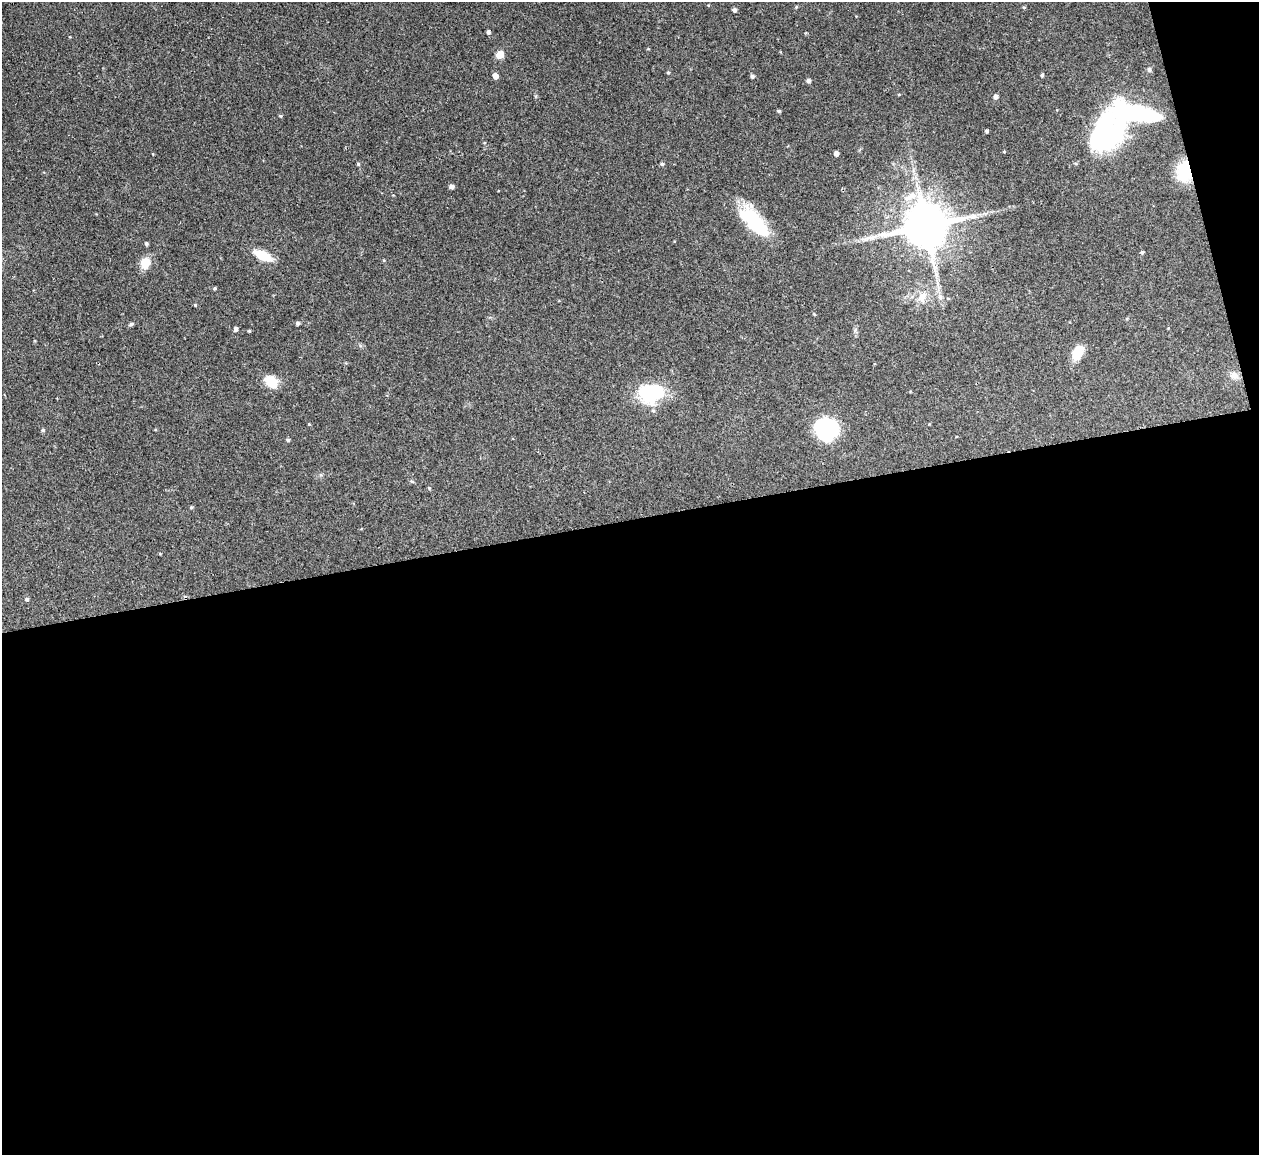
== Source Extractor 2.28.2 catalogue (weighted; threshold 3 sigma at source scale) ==
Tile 16 of 4 x 4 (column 4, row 4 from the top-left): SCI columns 3773-5029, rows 146-1298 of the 5086 x 5028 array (HDU 1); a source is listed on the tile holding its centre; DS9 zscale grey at full resolution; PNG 1261 x 1157 px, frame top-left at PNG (2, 2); no overlay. Shown black and unused: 57% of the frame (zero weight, under 2 of 3 exposures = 3% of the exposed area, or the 3 px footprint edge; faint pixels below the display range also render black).
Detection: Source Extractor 2.28.2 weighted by HDU 2 'WHT'; one run over the whole footprint, this tile lists its part. Background 0.0754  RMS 0.0089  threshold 0.0402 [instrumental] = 3 sigma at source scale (4.5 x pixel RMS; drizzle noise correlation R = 1.50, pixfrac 1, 0.05/0.05 arcsec/px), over >= 5 px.
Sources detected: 50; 3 inside a brighter object's white glare — not listed; the other 47 listed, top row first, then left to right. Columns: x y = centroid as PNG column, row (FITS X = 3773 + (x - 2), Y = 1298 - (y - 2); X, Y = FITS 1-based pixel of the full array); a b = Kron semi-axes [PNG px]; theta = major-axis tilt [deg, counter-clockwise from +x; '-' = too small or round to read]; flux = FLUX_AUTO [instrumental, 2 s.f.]
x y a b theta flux
1024 7 5 3 - 0.88
734 10 5 4 - 2
488 32 4 4 - 1.6
500 55 8 7 - 8
1149 69 6 5 - 2
668 72 4 4 - 0.97
1042 75 4 4 - 1.3
495 76 5 4 - 6.6
752 76 4 4 - 1.9
808 80 4 4 - 2.4
996 96 5 5 - 2.7
779 111 4 3 - 1.2
1137 113 47 17 -5 140
280 116 5 3 - 0.91
987 131 4 3 - 1.4
1107 139 57 32 63 92
1004 152 4 3 - 0.7
836 153 4 4 - 4
358 164 5 4 - 1.1
662 164 5 4 - 1.4
1185 171 16 13 -90 45
451 186 5 4 - 2.9
911 196 21 9 35 11
755 222 42 17 -51 46
926 226 13 11 18 4000
146 243 4 4 - 1.4
1142 252 4 4 - 1.1
262 255 16 7 -26 23
145 263 15 12 72 10
214 288 4 3 - 1.1
922 296 16 10 57 8.9
940 297 7 4 -72 2
298 323 4 4 - 1.6
131 324 7 4 23 1.4
235 329 5 4 - 2.2
249 331 4 3 - 0.78
1077 353 15 10 64 16
1234 376 12 9 -14 5.4
271 382 14 11 -46 15
649 393 29 26 32 42
309 424 3 3 - 0.65
826 429 24 21 -20 65
43 430 5 4 - 1.4
288 440 5 4 - 1.3
429 488 4 3 - 0.8
191 507 4 4 - 0.94
27 599 5 5 - 1.5
Overlapping masked pixels (flux is a lower limit): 1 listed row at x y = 1185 171
Unlisted compact peaks at least as high as the median listed source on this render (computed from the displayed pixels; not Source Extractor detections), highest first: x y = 195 305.